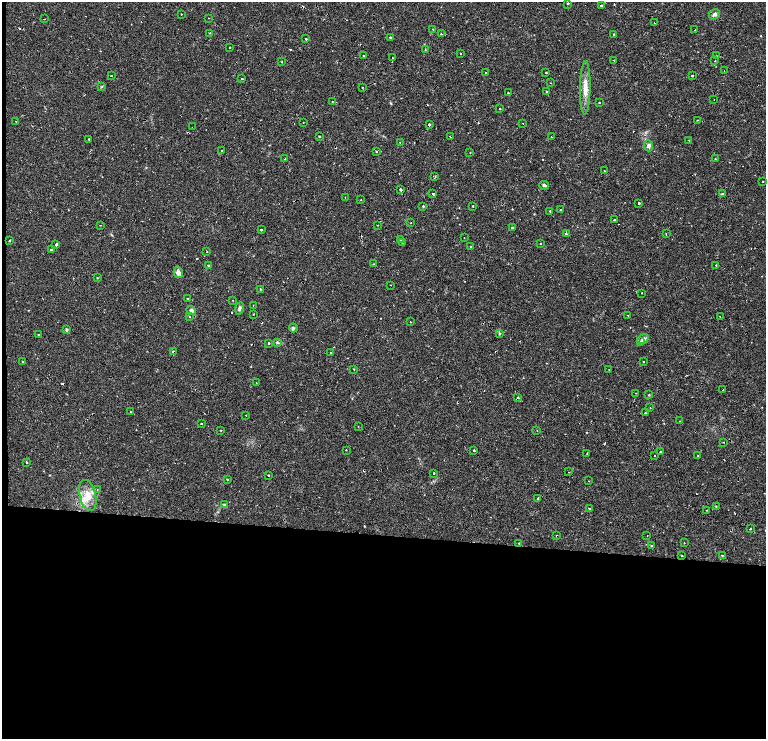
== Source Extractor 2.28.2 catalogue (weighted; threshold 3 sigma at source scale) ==
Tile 9 of 4 x 3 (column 1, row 3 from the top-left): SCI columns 287-1814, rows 134-1607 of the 6634 x 4695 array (HDU 1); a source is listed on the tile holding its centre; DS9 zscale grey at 2 x 2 block average (1 PNG px = mean of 2 x 2 image px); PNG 768 x 741 px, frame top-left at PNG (2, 2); each listed source drawn as its Kron ellipse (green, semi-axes under 4 px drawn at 4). Shown black and unused: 29% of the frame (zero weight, under 2 of 4 exposures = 5% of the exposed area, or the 3 px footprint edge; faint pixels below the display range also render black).
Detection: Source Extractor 2.28.2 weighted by HDU 2 'WHT'; one run over the whole footprint, this tile lists its part. Background 0.0253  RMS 0.0041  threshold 0.0185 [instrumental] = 3 sigma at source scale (4.5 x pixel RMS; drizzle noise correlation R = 1.50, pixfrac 1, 0.0396/0.0396 arcsec/px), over >= 5 px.
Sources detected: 182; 19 cosmic-ray / hot-pixel residue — neither listed nor drawn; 1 inside a brighter listed object's ellipse — not listed separately; the other 162 listed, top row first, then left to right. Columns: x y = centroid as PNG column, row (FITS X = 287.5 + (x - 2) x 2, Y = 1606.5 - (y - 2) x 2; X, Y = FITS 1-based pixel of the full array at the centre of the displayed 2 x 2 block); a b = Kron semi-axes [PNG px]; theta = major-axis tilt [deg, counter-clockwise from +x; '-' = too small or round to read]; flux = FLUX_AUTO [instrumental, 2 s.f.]
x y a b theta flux
568 3 2 2 - 3.3
601 5 2 2 - 7
181 14 2 2 - 0.76
715 14 6 5 - 2.6
208 18 2 2 - 0.31
44 19 2 2 - 1
655 22 3 2 - 1.6
433 29 2 2 - 0.52
695 30 2 2 - 0.57
210 33 2 2 - 0.87
441 34 2 2 - 1
613 34 2 2 - 1.5
390 37 2 2 - 2.2
306 39 2 2 - 2.2
230 47 2 2 - 1.3
425 49 2 2 - 0.52
460 54 2 2 - 0.71
363 56 2 2 - 1.2
716 56 2 2 - 0.48
393 58 2 2 - 1.7
613 60 2 2 - 0.59
715 61 2 2 - 0.94
282 62 2 2 - 0.46
724 71 2 2 - 0.3
486 72 2 2 - 1.3
546 73 2 2 - 0.53
111 76 2 2 - 0.93
692 76 2 2 - 3.9
242 78 2 2 - 1.6
551 83 2 2 - 1.1
102 87 4 2 - 0.8
362 87 2 2 - 1
585 88 27 5 89 11
547 92 2 2 - 6.5
508 93 2 2 - 1.4
714 99 2 2 - 1.4
332 102 2 2 - 0.47
599 103 2 2 - 0.93
500 109 2 2 - 1.6
697 120 2 2 - 0.48
16 121 2 2 - 0.84
303 122 2 2 - 0.4
523 123 2 2 - 0.33
429 124 2 2 - 4.4
192 127 2 2 - 0.58
319 136 2 2 - 1.9
450 136 2 2 - 0.65
551 137 2 2 - 1
89 139 2 2 - 2.3
689 140 2 2 - 0.55
400 142 2 2 - 1.2
648 146 5 4 - 2.7
222 151 2 2 - 3.4
377 152 2 2 - 1.8
470 153 2 2 - 0.45
285 159 2 2 - 0.71
715 159 2 2 - 0.49
604 171 2 2 - 1.4
435 176 4 2 - 1
763 181 2 2 - 1.6
544 185 5 4 - 1.8
401 189 2 2 - 5.2
433 194 2 2 - 1.8
722 194 2 2 - 0.64
345 197 2 2 - 0.62
361 200 2 2 - 1
639 203 2 2 - 3.2
423 206 2 2 - 2
473 206 2 2 - 2.1
561 209 2 2 - 1.3
550 211 2 2 - 2.8
614 220 2 2 - 2.6
411 223 2 2 - 0.39
100 225 2 2 - 0.57
377 225 2 2 - 0.48
512 227 2 2 - 5.5
261 230 2 2 - 2.7
566 234 2 2 - 14
666 234 3 2 - 0.58
464 238 2 2 - 0.41
400 239 2 2 - 1.7
9 241 2 2 - 2.1
402 243 2 2 - 0.63
541 244 2 2 - 1.9
56 245 2 2 - 2.2
471 247 2 2 - 0.94
52 249 2 2 - 3.4
207 251 2 2 - 0.54
373 264 2 2 - 0.8
208 265 3 2 - 2.6
716 265 2 2 - 1.5
178 272 6 4 -75 3.4
97 278 2 2 - 0.51
390 285 2 2 - 0.61
260 289 3 2 - 0.69
642 293 2 2 - 0.73
188 299 2 2 - 0.55
232 300 2 2 - 0.57
253 305 2 2 - 0.4
239 309 6 3 81 2
191 310 5 4 - 2.6
253 314 2 2 - 0.35
628 315 2 2 - 0.43
720 316 2 2 - 1.1
190 317 2 2 - 1.2
410 322 2 2 - 0.41
293 328 4 3 - 1.3
67 330 4 3 - 1.1
38 334 2 2 - 0.59
499 334 3 3 - 0.86
643 339 6 4 35 2.7
641 341 2 2 - 4
277 342 4 3 - 1.4
269 343 2 2 - 1.8
173 352 3 2 - 2.8
330 353 2 2 - 1
643 361 2 2 - 0.69
23 362 2 2 - 14
354 369 2 2 - 0.66
609 370 2 2 - 0.49
256 383 2 2 - 0.33
723 390 2 2 - 0.82
635 393 2 2 - 0.77
649 395 2 2 - 0.67
518 398 2 2 - 3.9
650 408 2 2 - 2.1
131 412 2 2 - 2
645 413 2 2 - 0.54
246 415 2 2 - 1.8
680 421 2 2 - 0.47
201 423 2 2 - 2
358 426 2 2 - 0.46
221 430 2 2 - 0.93
537 430 2 2 - 0.61
724 442 2 2 - 0.38
346 450 2 2 - 0.82
474 450 2 2 - 1.6
660 452 2 2 - 3.8
587 454 2 2 - 0.65
654 455 2 2 - 0.47
698 455 2 2 - 0.83
26 462 2 2 - 3.6
569 472 2 2 - 0.8
434 473 2 2 - 2.3
268 475 2 2 - 1.7
227 479 2 2 - 1.9
589 481 2 2 - 0.95
97 490 3 2 - 0.54
88 495 16 8 -76 13
538 498 2 2 - 1.6
224 504 4 3 - 0.87
716 506 2 2 - 0.85
589 509 2 2 - 1.8
707 510 2 2 - 0.3
750 529 2 2 - 5.9
647 535 2 2 - 1.4
556 536 2 2 - 1.9
519 543 2 2 - 1.5
684 543 2 2 - 0.48
651 546 3 2 - 0.77
722 555 2 2 - 4.2
681 556 2 2 - 0.97
Overlapping masked pixels (flux is a lower limit): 7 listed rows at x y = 655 22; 692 76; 429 124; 173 352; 518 398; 26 462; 556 536
Diffuse or blended objects may show on this block-average render without a row.